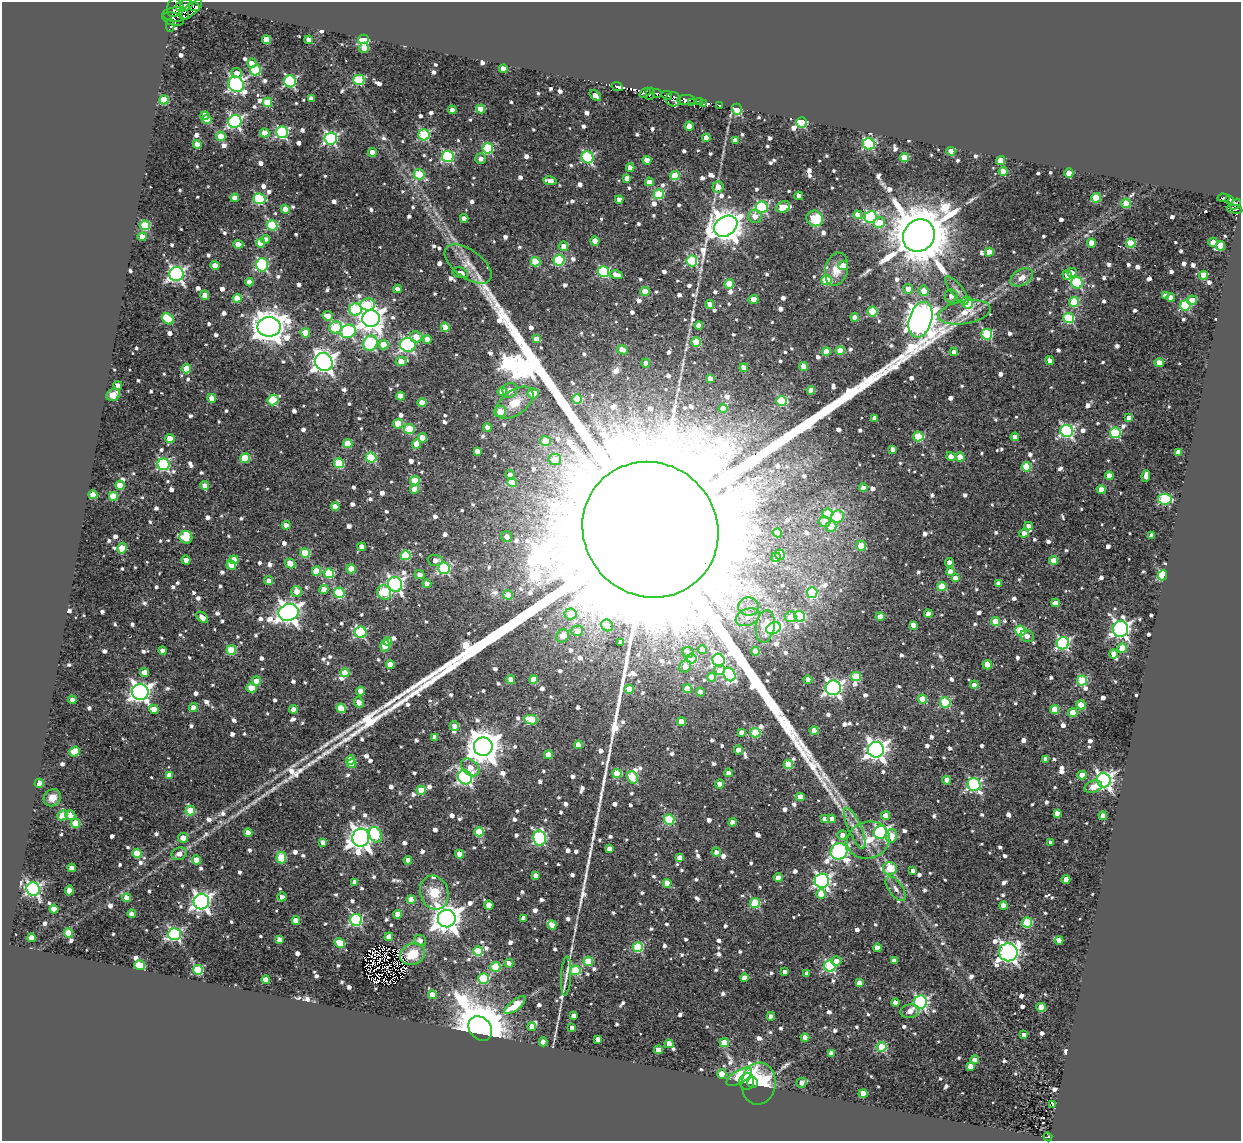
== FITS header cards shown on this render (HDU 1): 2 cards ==
NAXIS1  =                 1239
NAXIS2  =                 1139

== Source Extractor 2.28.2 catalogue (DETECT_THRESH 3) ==
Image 1239 x 1139 px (HDU 1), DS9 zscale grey, 1 PNG px = 1 image px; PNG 1243 x 1143 px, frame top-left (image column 1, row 1139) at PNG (2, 2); each listed source drawn as its Kron ellipse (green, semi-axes under 4 px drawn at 4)
Background 0.962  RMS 0.43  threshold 1.29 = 3 sigma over >= 5 px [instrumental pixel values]
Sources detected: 1339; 13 with non-positive FLUX_AUTO (blend fragments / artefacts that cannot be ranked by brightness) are neither listed nor drawn; of the other 1326, the 500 brightest by FLUX_AUTO listed and drawn (826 fainter detections omitted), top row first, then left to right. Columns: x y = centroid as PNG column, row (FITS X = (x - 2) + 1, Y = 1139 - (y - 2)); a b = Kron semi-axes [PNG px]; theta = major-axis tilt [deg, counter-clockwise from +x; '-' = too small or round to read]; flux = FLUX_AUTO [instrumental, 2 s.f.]
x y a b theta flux
186 5 6 5 - 7.1e+02
180 6 4 3 - 1.0e+03
194 7 6 4 -26 5.2e+02
174 8 9 7 80 2.1e+03
191 10 13 5 41 5.6e+02
176 14 13 7 1 1.5e+03
173 19 11 6 -16 8.4e+02
170 25 6 3 89 4.1e+02
363 39 5 4 - 3.1e+03
266 40 4 4 - 7.5e+02
309 40 4 4 - 2.8e+02
364 48 5 5 - 3.5e+02
252 63 5 4 - 3.2e+02
503 69 4 4 - 5.0e+02
256 70 5 5 - 1.8e+03
237 73 5 5 - 2.2e+02
359 80 5 5 - 2.1e+03
290 81 6 6 - 4.1e+03
236 84 8 7 - 7.2e+03
617 87 6 3 -26 2.4e+02
645 93 6 3 38 6.2e+02
657 93 4 3 - 7.5e+02
650 94 6 3 78 3.1e+02
667 95 5 3 - 2.7e+02
595 96 7 4 -40 2.5e+02
311 98 4 4 - 1.9e+02
673 99 7 7 - 8.7e+02
164 100 4 4 - 1.4e+03
686 100 9 5 1 1.2e+03
267 102 5 4 - 8.9e+02
700 102 4 3 - 9.0e+02
692 103 3 2 - 4.3e+02
704 104 3 3 - 2.1e+02
719 105 4 3 - 5.4e+02
481 109 4 4 - 5.3e+02
737 109 5 4 - 5.9e+03
452 110 4 4 - 2.4e+02
205 116 4 4 - 2.5e+02
206 119 5 4 - 7.4e+02
235 121 7 6 - 6.1e+03
801 122 5 5 - 2.1e+03
689 126 4 4 - 6.7e+02
282 132 6 6 - 3.9e+03
265 133 4 4 - 6.5e+02
424 135 5 5 - 3.1e+03
221 136 5 4 - 8.2e+02
706 138 4 4 - 2.5e+02
331 139 6 6 - 5.7e+03
735 140 4 4 - 2.2e+02
197 144 4 4 - 3.1e+02
869 144 6 5 - 3.3e+03
488 148 5 5 - 2.2e+03
951 151 4 4 - 3.8e+02
372 153 4 4 - 3.6e+02
448 157 6 5 - 3.7e+03
588 157 6 5 - 3.7e+03
904 158 4 4 - 9.5e+02
481 159 5 5 - 1.7e+02
647 160 4 4 - 5.0e+02
1001 160 4 4 - 6.0e+02
630 167 4 4 - 2.0e+02
1003 171 4 4 - 4.9e+02
1069 173 5 4 - 4.3e+02
419 174 5 5 - 1.8e+03
675 175 4 4 - 9.4e+02
627 178 4 4 - 2.1e+02
550 181 6 4 -11 2.8e+02
649 182 4 4 - 3.3e+02
718 187 5 5 - 2.4e+02
659 194 5 5 - 1.5e+03
799 196 4 4 - 2.2e+02
234 198 4 4 - 2.8e+02
1096 198 4 4 - 1.2e+03
1223 198 6 3 -2 3.1e+02
259 199 6 5 - 2.0e+03
619 199 4 4 - 2.6e+02
1229 199 4 3 - 4.4e+02
1126 203 4 4 - 6.9e+02
1235 204 6 4 54 4.1e+02
762 207 6 6 - 3.8e+03
783 207 7 5 23 4.1e+02
285 209 4 4 - 3.0e+02
1235 209 8 3 -10 5.2e+02
858 215 4 4 - 4.5e+02
755 216 7 6 - 2.5e+02
871 217 6 6 - 3.6e+03
464 218 4 4 - 2.7e+02
815 218 8 7 - 9.9e+02
879 223 6 5 - 6.7e+02
145 225 5 5 - 1.7e+03
272 225 5 5 - 1.8e+03
726 226 12 9 33 6.0e+04
919 236 17 15 50 2.7e+05
142 237 4 4 - 3.8e+02
266 239 4 4 - 2.0e+02
595 241 4 4 - 4.8e+02
1213 242 4 4 - 5.2e+02
260 243 4 4 - 5.4e+02
1092 243 4 4 - 8.0e+02
1131 243 5 4 - 1.3e+03
238 244 5 4 - 3.7e+02
563 246 5 4 - 2.8e+02
1220 246 5 4 - 6.2e+02
989 252 4 4 - 4.7e+02
559 260 5 5 - 2.5e+03
692 261 5 5 - 2.8e+03
535 262 5 4 - 1.3e+03
468 264 27 14 -36 5.4e+02
262 265 6 6 - 3.9e+03
843 265 5 4 - 2.7e+02
215 266 4 4 - 3.8e+02
837 269 17 11 76 4.3e+02
604 272 5 5 - 2.6e+03
1072 272 5 4 - 2.1e+02
460 273 8 5 -14 2.8e+02
176 274 7 7 - 9.6e+03
616 275 6 4 -14 3.5e+02
1067 275 5 4 - 2.6e+02
1203 275 4 4 - 8.8e+02
1022 277 12 7 29 3.0e+02
826 280 5 5 - 1.6e+03
249 282 4 4 - 2.5e+02
1077 283 6 5 - 2.7e+03
729 284 5 5 - 1.1e+03
397 289 4 4 - 1.9e+02
908 289 5 5 - 3.7e+02
957 290 17 6 -52 1.9e+02
645 291 4 4 - 5.7e+02
924 291 5 5 - 4.2e+02
205 295 4 4 - 4.3e+02
1165 295 4 4 - 1.9e+02
951 296 6 6 - 1.7e+02
1171 297 4 4 - 2.7e+02
237 298 4 4 - 6.8e+02
753 299 5 4 - 3.6e+02
1192 300 5 4 - 3.9e+02
1074 302 5 5 - 1.3e+03
967 303 6 5 - 1.5e+03
367 304 7 6 - 1.2e+03
710 304 4 4 - 4.1e+02
1185 305 5 5 - 2.5e+03
355 309 6 6 - 2.2e+03
872 312 5 5 - 1.6e+03
964 312 26 11 10 6.5e+02
328 316 5 4 - 3.7e+02
855 317 4 4 - 2.3e+02
1069 318 5 5 - 2.1e+03
168 319 6 5 - 1.5e+03
371 319 9 8 - 2.7e+04
920 320 18 11 73 6.7e+04
699 325 4 4 - 1.8e+02
269 327 11 9 1 6.0e+04
336 327 6 6 - 1.9e+03
445 327 4 4 - 5.2e+02
348 331 8 6 22 4.0e+03
305 333 4 4 - 6.3e+02
987 334 5 5 - 2.6e+03
416 337 6 5 - 3.9e+02
427 339 4 4 - 4.2e+02
536 339 4 4 - 2.6e+02
696 342 4 4 - 1.1e+03
370 343 8 7 - 3.1e+03
384 345 5 4 - 7.9e+02
408 345 8 7 - 6.6e+03
622 350 5 4 - 5.4e+02
826 351 4 4 - 5.7e+02
840 351 4 4 - 7.0e+02
954 352 4 4 - 1.7e+02
1050 360 4 4 - 2.8e+02
401 361 6 4 11 5.3e+02
324 362 9 8 - 2.1e+04
646 363 4 4 - 2.1e+02
1159 363 4 4 - 6.2e+02
804 367 4 4 - 4.4e+02
744 368 4 4 - 3.5e+02
186 369 5 4 - 7.4e+02
710 378 4 4 - 2.0e+02
118 385 4 4 - 1.9e+02
510 390 8 7 - 2.5e+02
811 390 4 4 - 3.2e+02
502 391 5 4 - 3.8e+02
533 393 5 5 - 7.1e+02
113 395 7 5 33 2.7e+02
400 396 4 4 - 4.1e+02
212 398 4 4 - 3.4e+02
577 399 5 5 - 1.2e+03
273 400 6 5 - 1.7e+03
782 401 5 5 - 2.3e+03
422 403 4 4 - 4.8e+02
515 403 21 12 37 8.1e+02
723 409 4 4 - 4.0e+02
500 412 6 5 - 5.6e+02
1129 417 4 4 - 2.1e+02
874 418 4 4 - 1.8e+02
398 424 5 4 - 7.0e+02
487 428 4 4 - 3.1e+02
409 429 5 5 - 1.3e+03
1067 431 6 6 - 6.2e+03
1115 433 5 5 - 2.5e+03
918 436 5 5 - 1.4e+03
1015 437 4 4 - 3.2e+02
170 438 4 4 - 5.1e+02
422 438 4 4 - 4.4e+02
546 441 5 5 - 7.4e+02
348 444 4 4 - 5.9e+02
417 444 4 4 - 6.3e+02
892 449 4 4 - 1.7e+02
477 451 4 4 - 1.7e+02
1178 452 4 4 - 3.0e+02
951 456 5 4 - 2.3e+02
960 457 4 4 - 5.1e+02
245 458 5 4 - 1.2e+03
371 458 5 5 - 1.9e+03
555 460 6 6 - 3.4e+02
339 463 5 5 - 1.6e+03
164 464 6 6 - 3.8e+03
1026 467 5 4 - 1.1e+03
510 475 5 4 - 1.8e+02
1109 476 4 4 - 3.4e+02
1146 476 6 4 83 2.0e+02
415 481 5 4 - 1.1e+03
512 483 5 4 - 6.7e+02
120 485 4 4 - 6.3e+02
205 485 4 4 - 2.0e+02
863 488 4 4 - 1.8e+02
414 489 4 4 - 3.8e+02
1101 490 4 4 - 3.8e+02
93 495 4 4 - 6.0e+02
113 496 4 4 - 9.1e+02
1165 499 7 5 -8 2.7e+03
335 506 4 4 - 3.3e+02
827 514 5 5 - 8.5e+02
838 517 6 5 - 1.3e+03
825 522 6 5 - 4.5e+02
286 525 4 4 - 2.0e+02
831 526 5 5 - 5.2e+02
1028 526 4 4 - 2.1e+02
650 530 69 66 -44 6.0e+06
777 533 4 4 - 8.8e+02
1024 533 5 4 - 1.9e+02
1151 535 4 4 - 1.7e+02
186 537 6 6 - 1.2e+03
507 537 5 5 - 1.8e+02
861 546 5 4 - 8.2e+02
362 547 4 4 - 3.2e+02
122 548 5 4 - 7.4e+02
305 553 5 4 - 1.2e+03
406 555 5 5 - 1.5e+03
780 555 5 5 - 2.3e+02
776 557 5 4 - 2.2e+02
186 560 4 4 - 1.8e+02
234 560 4 4 - 5.9e+02
435 560 7 5 -5 1.9e+02
1054 560 4 4 - 4.2e+02
950 562 4 4 - 2.2e+02
290 564 5 4 - 6.2e+02
231 565 5 4 - 4.0e+02
444 568 6 5 - 3.8e+03
351 569 4 4 - 5.3e+02
316 571 4 4 - 7.9e+02
950 572 4 4 - 3.4e+02
329 573 5 4 - 1.3e+03
420 575 5 4 - 1.9e+02
1162 575 5 4 - 3.0e+03
955 578 4 4 - 2.5e+02
269 581 4 4 - 1.9e+02
998 583 4 4 - 2.1e+02
395 584 7 7 - 8.8e+03
427 584 4 4 - 2.4e+02
942 587 4 4 - 1.0e+03
324 589 4 4 - 3.4e+02
297 591 5 5 - 3.1e+02
384 592 7 6 - 1.3e+03
339 593 5 5 - 2.3e+03
812 593 5 5 - 2.1e+03
508 595 5 5 - 3.6e+02
1055 603 4 4 - 4.6e+02
749 607 10 9 - 2.6e+02
289 612 10 8 19 2.4e+04
570 614 6 5 - 4.6e+02
928 614 4 4 - 2.2e+02
800 616 5 5 - 2.3e+03
880 616 4 4 - 3.3e+02
202 617 7 4 -42 2.6e+02
748 617 12 8 22 3.3e+02
790 617 6 5 - 3.6e+02
995 622 4 4 - 9.3e+02
607 625 6 5 - 2.1e+02
913 625 4 4 - 2.3e+02
765 626 16 9 80 6.5e+02
774 628 7 5 24 2.6e+03
1120 629 8 8 - 1.3e+04
577 631 6 5 - 2.1e+02
1021 631 5 5 - 2.0e+03
361 632 6 5 - 3.3e+03
563 636 7 6 - 3.6e+02
1027 636 7 5 -24 1.9e+02
388 641 4 4 - 3.2e+02
621 642 4 4 - 1.8e+02
1063 643 6 6 - 5.3e+03
385 646 6 4 71 6.5e+02
1122 648 4 4 - 8.6e+02
231 650 5 5 - 1.2e+03
702 650 4 4 - 1.8e+02
163 651 4 4 - 1.9e+02
755 651 4 4 - 5.7e+02
688 652 6 5 - 1.8e+02
1114 654 4 4 - 3.8e+02
691 659 5 5 - 1.8e+03
719 660 6 6 - 4.8e+03
390 665 4 4 - 3.6e+02
987 665 4 4 - 6.7e+02
685 666 6 5 - 2.0e+02
719 670 6 5 - 1.9e+02
144 672 4 4 - 3.3e+02
345 673 4 4 - 7.6e+02
729 674 7 5 -57 3.2e+03
856 676 5 4 - 1.1e+03
711 677 4 4 - 4.3e+02
533 679 4 4 - 5.6e+02
511 680 4 4 - 3.4e+02
808 680 4 4 - 3.0e+02
256 681 5 4 - 3.2e+02
1082 681 5 5 - 1.8e+03
974 685 4 4 - 2.7e+02
251 688 5 4 - 4.6e+02
833 688 7 7 - 1.0e+04
629 689 4 4 - 5.3e+02
687 689 4 4 - 5.9e+02
360 691 4 4 - 3.3e+02
140 692 8 8 - 1.6e+04
700 692 4 4 - 1.8e+02
922 699 4 4 - 8.4e+02
72 700 4 4 - 1.7e+02
359 702 5 4 - 2.1e+02
945 702 5 5 - 2.0e+03
1081 705 5 4 - 6.3e+02
193 707 4 4 - 2.6e+02
341 708 5 4 - 7.5e+02
154 709 5 4 - 3.5e+02
293 709 4 4 - 2.9e+02
1055 709 4 4 - 8.0e+02
1073 713 4 4 - 5.3e+02
531 720 7 4 -12 1.4e+03
681 722 4 4 - 4.8e+02
454 726 5 4 - 2.0e+02
814 730 4 4 - 4.4e+02
741 732 4 4 - 1.8e+02
755 733 5 4 - 1.8e+03
435 737 4 4 - 2.8e+02
578 745 4 4 - 3.9e+02
483 747 9 9 - 6.9e+04
738 750 4 4 - 4.9e+02
876 750 8 8 - 1.8e+04
75 752 5 4 - 8.8e+02
548 755 4 4 - 5.8e+02
1046 759 4 4 - 1.9e+02
351 760 5 4 - 6.3e+02
351 764 5 4 - 5.2e+02
788 764 5 4 - 9.7e+02
470 767 10 7 -42 3.6e+02
728 773 4 4 - 2.5e+02
617 774 4 4 - 8.7e+02
169 775 4 4 - 3.0e+02
1082 775 4 4 - 3.9e+02
465 777 7 6 - 6.8e+03
632 777 6 5 - 1.4e+03
947 780 4 4 - 3.5e+02
1104 780 7 7 - 1.2e+04
39 783 4 4 - 6.1e+02
720 784 4 4 - 4.7e+02
974 785 7 6 - 5.1e+03
1093 787 9 6 20 3.3e+02
421 790 4 4 - 6.7e+02
800 797 4 4 - 4.1e+02
52 798 9 8 - 3.1e+02
190 811 5 5 - 8.2e+02
1057 813 4 4 - 2.3e+02
62 815 5 4 - 6.3e+02
70 815 5 4 - 3.2e+02
886 816 4 4 - 4.6e+02
1103 816 4 4 - 2.8e+02
824 819 4 4 - 1.7e+02
832 819 4 4 - 2.0e+02
669 820 5 5 - 2.0e+03
732 822 4 4 - 2.2e+02
75 823 5 4 - 9.4e+02
855 828 22 6 -67 3.1e+02
479 832 4 4 - 1.1e+03
880 832 6 6 - 6.0e+03
248 833 4 4 - 2.6e+02
375 835 8 6 -65 1.5e+03
842 835 5 4 - 2.1e+02
891 836 7 5 80 5.0e+02
183 838 5 5 - 2.9e+02
361 838 9 8 - 2.9e+04
540 838 7 6 - 4.4e+03
868 840 22 18 18 8.2e+02
323 842 4 4 - 1.8e+02
1051 843 4 4 - 1.8e+02
609 849 4 4 - 2.2e+02
839 851 8 8 - 1.0e+04
716 852 5 4 - 1.7e+02
137 853 4 4 - 8.1e+02
179 854 8 6 24 2.2e+02
460 854 4 4 - 4.2e+02
679 857 4 4 - 2.0e+02
281 858 5 5 - 1.3e+03
197 860 5 4 - 4.7e+02
408 860 4 4 - 3.3e+02
72 868 4 4 - 2.6e+02
890 868 7 6 - 1.3e+03
913 871 4 4 - 1.7e+02
536 876 4 4 - 2.0e+02
778 878 4 4 - 3.5e+02
1066 879 4 4 - 3.1e+02
822 881 7 7 - 8.4e+03
355 882 4 4 - 3.5e+02
667 883 4 4 - 4.7e+02
33 889 7 6 - 7.1e+03
896 889 14 7 -54 1.9e+02
69 890 5 4 - 3.6e+02
434 893 17 14 -72 8.1e+02
821 894 5 4 - 6.1e+02
282 897 4 4 - 2.3e+02
126 898 4 4 - 3.3e+02
411 899 4 4 - 4.9e+02
201 901 8 7 - 1.4e+04
755 903 5 5 - 1.8e+03
489 905 5 4 - 3.8e+02
1003 906 4 4 - 3.4e+02
54 909 4 4 - 5.3e+02
132 914 4 4 - 1.7e+02
398 914 4 4 - 3.6e+02
524 918 4 4 - 2.3e+02
447 919 9 8 - 4.4e+04
296 920 4 4 - 4.9e+02
356 920 6 6 - 4.0e+03
1027 923 5 5 - 1.5e+03
552 925 4 4 - 3.0e+02
69 933 4 4 - 6.3e+02
174 934 6 6 - 5.2e+03
389 937 4 4 - 4.0e+02
31 938 4 4 - 2.7e+02
279 940 4 4 - 2.1e+02
420 940 6 5 - 1.8e+02
1059 940 4 4 - 2.0e+02
340 943 5 4 - 8.7e+02
638 947 5 5 - 1.9e+03
877 948 4 4 - 3.1e+02
478 951 5 4 - 1.4e+03
1008 952 9 9 - 1.8e+04
412 954 13 10 23 6.6e+02
588 961 4 4 - 9.1e+02
836 961 5 4 - 2.4e+02
894 961 4 4 - 2.1e+02
509 963 4 4 - 2.8e+02
139 965 5 5 - 1.6e+03
830 966 6 5 - 3.1e+03
495 967 5 5 - 1.5e+03
198 970 5 5 - 2.2e+03
575 970 5 5 - 1.5e+03
785 972 4 4 - 1.7e+02
807 974 4 4 - 2.1e+02
566 976 19 5 87 1.8e+02
744 978 4 4 - 2.6e+02
483 979 5 5 - 1.7e+03
266 980 4 4 - 6.1e+02
859 983 4 4 - 2.5e+02
433 995 4 4 - 5.8e+02
920 1002 7 6 - 6.8e+03
895 1003 4 4 - 2.8e+02
515 1005 13 5 39 1.1e+03
1041 1007 4 4 - 6.2e+02
910 1011 9 7 9 2.4e+02
573 1016 4 4 - 1.9e+02
771 1016 4 4 - 2.2e+02
532 1027 4 4 - 4.9e+02
480 1028 13 10 -51 1.6e+05
572 1028 4 4 - 2.8e+02
1024 1035 4 4 - 2.7e+02
805 1038 4 4 - 3.5e+02
598 1039 4 4 - 2.1e+02
543 1042 4 4 - 2.7e+02
724 1043 4 4 - 8.5e+02
669 1044 5 4 - 2.7e+02
882 1047 5 5 - 1.6e+03
658 1050 4 4 - 4.1e+02
831 1053 4 4 - 2.1e+02
975 1060 4 4 - 3.7e+02
970 1066 4 4 - 3.3e+02
722 1074 4 4 - 5.6e+02
739 1077 14 6 31 1.7e+03
747 1081 8 7 - 1.2e+03
752 1083 5 5 - 8.4e+02
801 1083 5 5 - 1.8e+02
759 1084 21 17 84 2.4e+03
863 1093 4 4 - 5.4e+02
1053 1104 4 3 - 3.8e+02
1048 1137 5 4 - 2.6e+02
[826 fainter detections neither listed nor drawn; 13 non-positive-flux detections neither listed nor drawn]